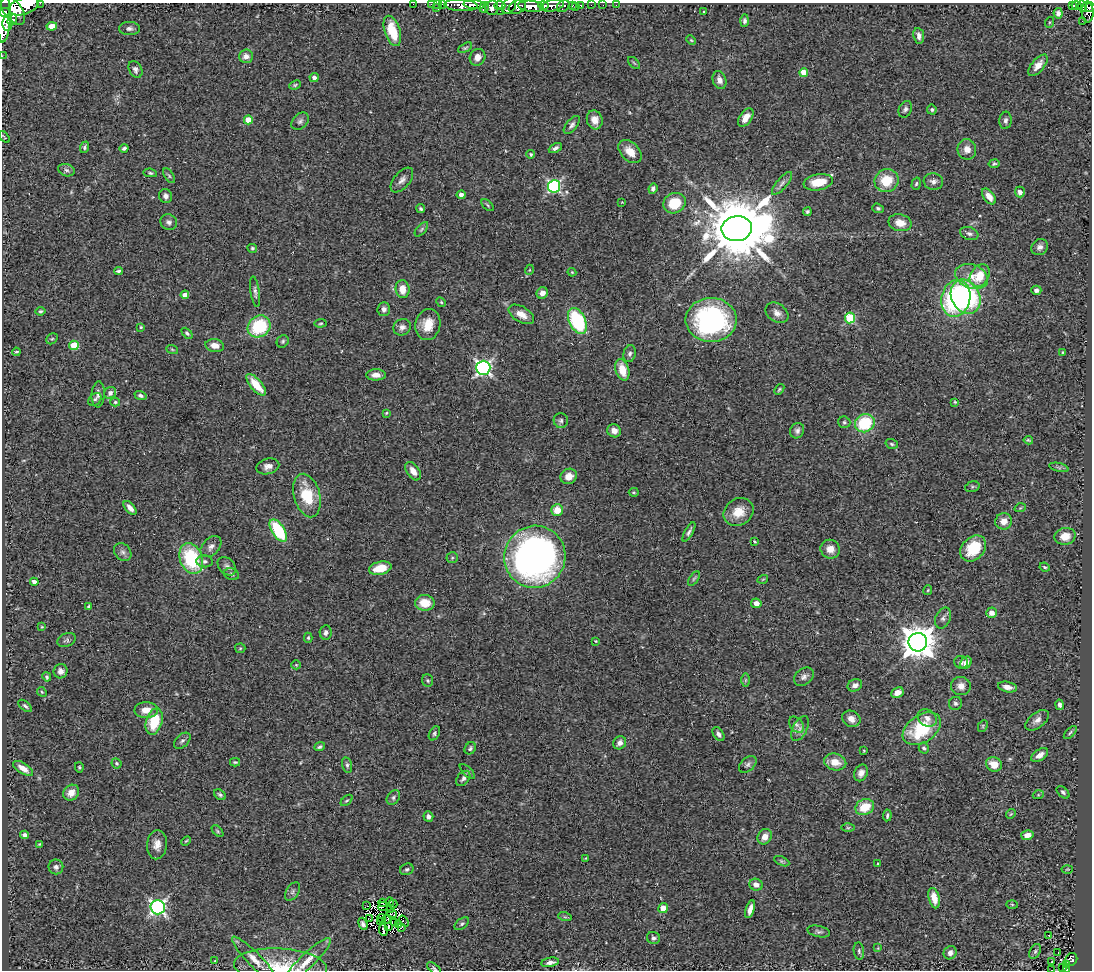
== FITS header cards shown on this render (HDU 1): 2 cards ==
NAXIS1  =                 1090
NAXIS2  =                  968

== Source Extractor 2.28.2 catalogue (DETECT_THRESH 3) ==
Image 1090 x 968 px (HDU 1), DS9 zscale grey, 1 PNG px = 1 image px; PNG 1094 x 972 px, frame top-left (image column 1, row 968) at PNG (2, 3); each listed source drawn as its Kron ellipse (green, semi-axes under 4 px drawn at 4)
Background 0.853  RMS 0.058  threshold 0.173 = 3 sigma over >= 5 px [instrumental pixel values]
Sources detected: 318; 4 with non-positive FLUX_AUTO (blend fragments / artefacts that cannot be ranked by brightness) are neither listed nor drawn; the other 314 listed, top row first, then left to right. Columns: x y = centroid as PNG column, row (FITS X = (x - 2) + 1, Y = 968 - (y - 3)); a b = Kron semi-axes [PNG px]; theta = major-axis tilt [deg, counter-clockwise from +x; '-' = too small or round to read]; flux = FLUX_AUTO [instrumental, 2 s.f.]
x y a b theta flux
40 3 2 2 - 31
413 4 2 2 - 4.1
432 4 3 2 - 24
438 4 4 2 - 8.9
442 4 2 2 - 15
461 5 17 6 -3 900
474 5 10 4 -5 980
543 5 5 3 - 330
581 5 3 3 - 45
591 5 2 2 - 8.1
603 5 2 2 - 6.2
616 5 2 2 - 11
1073 5 3 2 - 56
24 6 15 8 18 3900
500 6 6 3 2 570
509 6 9 6 62 460
531 6 13 5 -6 2100
552 6 11 5 11 1200
563 6 7 5 39 200
572 6 3 3 - 100
1077 6 5 3 - 160
1083 6 6 3 -72 230
484 7 5 3 - 160
517 7 9 6 22 600
576 7 3 2 - 12
1090 7 5 4 - 280
436 8 3 3 - 120
492 8 7 6 - 660
12 10 17 9 -53 3600
500 11 2 2 - 9.7
704 11 3 3 - 21
4 12 5 4 - 760
1088 12 10 6 -86 550
1058 13 5 4 - 15
4 20 22 6 86 3100
12 20 5 4 - 470
745 21 6 4 89 9.6
1082 21 2 2 - 14
1050 22 5 3 - 4
7 23 7 5 90 870
52 26 5 4 - 34
129 29 10 6 -2 14
392 31 16 7 -72 100
919 36 8 5 -81 19
691 40 5 3 - 4
465 48 8 4 29 5.8
2 56 2 2 - 10
246 56 7 7 - 23
478 57 8 7 - 32
634 63 7 4 -45 5.6
1038 65 13 6 50 29
135 69 9 6 -63 15
804 73 4 4 - 81
314 78 4 4 - 16
719 80 9 6 -71 23
295 85 6 3 22 5.6
905 109 9 6 64 12
932 110 5 4 - 7.3
746 118 10 6 54 40
248 120 4 4 - 77
595 120 9 8 - 34
1006 120 9 6 82 12
300 121 10 7 45 13
572 125 11 5 50 14
4 137 7 2 -49 4.1
85 147 6 4 71 7.5
124 148 4 3 - 8
555 148 7 4 27 13
967 149 10 9 - 29
630 152 14 9 -45 51
531 154 4 3 - 5.9
994 164 5 4 - 6.4
66 170 8 6 -18 12
150 173 7 4 -8 6.8
169 176 8 4 -57 7.3
402 180 14 8 50 21
887 181 12 11 - 100
818 182 15 8 10 85
933 182 9 8 - 18
782 183 14 5 50 16
916 184 6 4 72 6.4
554 186 6 6 - 650
653 189 5 4 - 11
1020 192 5 5 - 17
461 195 4 4 - 15
165 196 7 6 - 16
989 196 9 5 -53 34
622 202 3 2 - 2.4
674 203 11 10 - 110
487 205 7 3 -42 5.2
878 208 6 4 -18 7.2
421 209 5 4 - 6.6
807 212 4 3 - 7
169 222 8 7 - 14
900 223 11 8 -13 42
421 229 9 4 49 7.4
737 229 15 12 9 42000
969 234 9 6 -19 13
1040 247 8 7 - 19
252 248 5 4 - 5.5
529 270 5 3 - 3.3
119 271 4 3 - 7.5
572 272 4 3 - 3.5
972 276 17 11 -21 54
980 276 12 9 58 76
402 289 9 7 -83 46
1036 290 5 4 - 15
255 292 15 4 -82 14
542 293 6 5 - 27
185 295 4 4 - 33
966 297 18 14 -63 470
956 298 19 14 76 550
441 302 5 4 - 5.1
384 309 7 6 - 18
40 311 5 4 - 6
777 313 12 9 -36 25
521 314 14 7 -31 39
850 318 5 5 - 250
711 320 25 22 1 750
577 321 14 8 -64 340
321 323 6 4 7 5.2
428 325 16 12 79 67
259 326 12 10 37 240
141 327 3 3 - 4.8
402 327 9 8 - 18
187 333 6 4 -45 6.7
52 339 6 5 - 5
283 341 6 5 - 7.3
74 345 5 4 - 130
215 345 9 6 -10 31
172 349 6 4 -20 4.8
16 352 4 2 - 5
1063 352 4 3 - 3.8
630 354 8 6 75 12
483 368 7 7 - 1100
622 370 11 6 -73 72
376 375 10 5 -1 25
256 385 13 5 -50 79
779 389 6 4 50 5.5
110 393 6 5 - 17
98 394 13 6 86 18
140 396 6 4 -20 9.7
95 399 7 5 43 9.6
115 402 5 4 - 6.4
955 402 4 3 - 4.2
386 413 4 3 - 4
561 421 7 7 - 12
844 422 6 5 - 7
865 423 10 9 - 200
614 431 7 6 - 29
797 431 8 6 62 14
1028 440 4 3 - 5
892 444 6 4 -19 6.7
268 466 11 7 14 23
1059 467 10 4 -14 8.1
413 471 10 6 -55 27
569 476 8 7 - 34
972 487 7 5 17 6.5
634 492 5 3 - 4.6
307 496 22 13 -75 150
130 508 8 4 -49 23
1020 508 6 3 18 3.6
557 510 6 6 - 53
738 512 16 13 34 70
1004 521 8 8 - 36
278 531 12 6 -57 240
689 532 11 4 62 11
1065 536 10 8 12 50
755 541 4 3 - 3.9
211 547 12 8 45 20
973 548 14 11 46 120
830 549 10 9 - 40
123 552 10 7 -48 16
535 557 31 30 - 1800
191 558 16 11 -71 270
452 558 6 5 - 5.6
205 561 8 6 -5 11
227 566 10 7 -45 15
1045 567 5 3 - 5.5
380 568 11 6 12 82
232 574 7 5 -20 9
694 579 8 4 56 7.7
763 579 5 3 - 3.2
34 582 4 4 - 28
928 590 5 4 - 4.4
425 603 10 8 -3 66
756 603 5 4 - 23
89 607 4 3 - 9.8
991 613 5 5 - 27
943 618 11 7 67 14
42 627 4 3 - 3.8
326 633 7 6 - 11
308 638 5 4 - 4.8
67 640 9 6 22 11
595 641 3 3 - 3
918 642 9 9 - 7900
240 648 5 5 - 4.5
961 662 7 6 - 11
966 663 6 5 - 30
296 665 5 4 - 4.4
61 671 7 7 - 20
47 677 5 3 - 6.6
804 677 11 8 35 17
428 680 6 5 - 6.4
745 680 7 4 89 6.3
855 685 7 6 - 18
961 686 10 9 - 27
1007 687 9 5 -11 24
42 692 5 4 - 5.2
897 693 6 5 - 32
955 703 7 6 - 9.5
1060 705 5 4 - 13
25 706 8 4 -41 8.8
146 710 12 8 1 40
927 718 10 8 -33 24
851 719 9 8 - 28
1037 720 14 7 38 22
154 722 13 8 73 130
796 725 9 6 -50 14
983 726 6 4 62 4.8
800 729 13 7 63 22
922 729 21 13 34 220
1070 732 8 3 44 6.6
434 733 8 5 62 7.8
718 734 8 5 -57 12
182 741 10 6 43 11
620 743 7 6 - 19
320 747 6 4 22 7.7
470 748 6 5 - 7.3
924 748 5 4 - 9
864 751 3 2 - 3
1040 755 9 5 34 25
235 762 5 3 - 5.6
835 762 11 8 -14 48
116 763 5 4 - 6.4
748 764 10 6 41 12
994 764 8 7 - 53
347 765 8 5 -76 8.8
79 767 5 4 - 5.1
23 768 11 5 -32 31
467 771 10 4 -45 8.1
861 773 8 6 64 21
463 778 9 5 51 12
1063 792 7 4 -44 8.4
71 793 8 7 - 28
220 795 6 4 -39 7.9
1038 795 5 3 - 4.2
393 797 8 6 54 9.9
347 800 7 3 43 5.3
865 807 10 7 25 87
1011 814 5 4 - 4.3
887 815 6 3 84 7.3
428 817 5 4 - 13
848 828 6 4 0 6
217 831 7 4 -46 6
25 835 4 4 - 14
1027 835 6 5 - 24
765 837 8 6 61 34
186 841 5 3 - 4
39 844 4 3 - 4.3
157 845 14 10 85 34
586 858 3 2 - 2.5
782 861 8 4 -24 6.9
878 864 3 3 - 5.7
56 867 7 7 - 14
407 869 7 5 24 7.8
1067 869 5 3 - 3.6
756 885 7 6 - 25
292 892 10 6 55 11
934 898 10 5 -77 44
390 902 4 2 - 3.5
382 903 4 3 - 7.5
393 904 4 2 - 13
1012 904 6 4 -2 5
367 906 2 2 - 2.4
383 906 5 2 - 5.9
158 907 7 7 - 1000
390 908 3 2 - 4.1
663 908 5 4 - 44
750 909 9 4 73 23
392 914 5 2 - 1.6
565 917 7 4 -18 5.9
382 918 4 3 - 4.9
369 919 3 2 - 1.1
387 919 4 2 - 0.46
404 921 6 3 -55 8.2
381 922 4 3 - 7
395 923 4 2 - 0.9
363 924 6 4 -70 11
398 924 3 2 - 4.1
462 924 8 5 37 9.3
388 927 3 2 - 3
402 927 3 2 - 3.3
383 930 6 2 -86 8.6
819 932 12 5 -13 11
1049 935 3 2 - 28
653 938 6 6 - 11
878 948 3 3 - 3.1
859 951 8 5 -83 8.7
1035 951 8 5 64 8.1
950 953 7 6 - 19
1058 953 3 2 - 3.1
255 960 31 7 -46 43
1071 960 7 5 60 150
215 961 3 2 - 2.7
307 961 32 7 44 57
550 962 9 4 10 18
1052 962 3 2 - 4.5
1067 965 3 3 - 9.9
280 966 46 17 -3 160
434 968 8 4 -40 7.9
1063 968 4 3 - 61
1052 970 3 2 - 4
1066 970 3 2 - 31
At the frame edge (FLAGS 8, measured only in part): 16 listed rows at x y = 40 3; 413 4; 432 4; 438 4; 442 4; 461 5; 474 5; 24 6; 1090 7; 12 10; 4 20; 2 56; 280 966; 434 968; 1052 970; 1066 970
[4 non-positive-flux detections neither listed nor drawn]